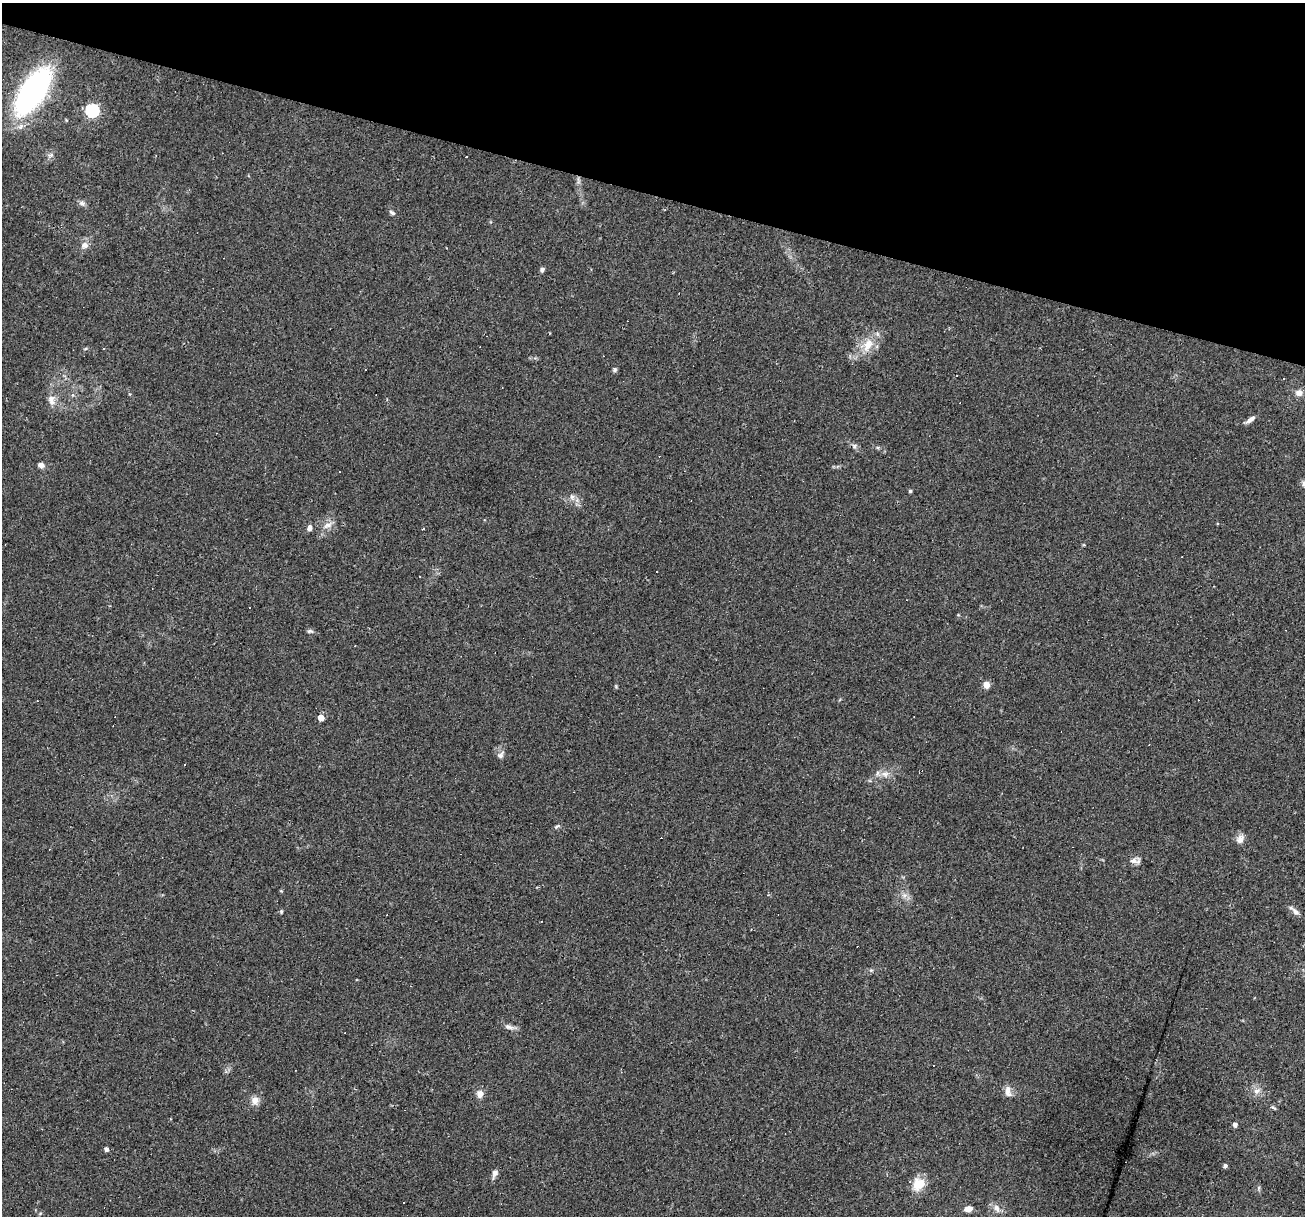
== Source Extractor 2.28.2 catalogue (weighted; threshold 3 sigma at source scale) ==
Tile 2 of 4 x 4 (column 2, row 1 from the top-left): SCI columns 1305-2607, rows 3896-5109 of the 5214 x 5234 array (HDU 1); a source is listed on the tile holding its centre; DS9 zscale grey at full resolution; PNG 1307 x 1218 px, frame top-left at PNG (2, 3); no overlay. Shown black and unused: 16% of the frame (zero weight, under 2 of 3 exposures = <1% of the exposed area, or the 3 px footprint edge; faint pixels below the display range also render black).
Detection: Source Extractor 2.28.2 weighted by HDU 2 'WHT'; one run over the whole footprint, this tile lists its part. Background 0.0335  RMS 0.0061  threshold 0.0272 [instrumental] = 3 sigma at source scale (4.5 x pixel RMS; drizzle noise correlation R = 1.50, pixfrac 1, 0.05/0.05 arcsec/px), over >= 5 px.
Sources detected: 60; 14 cosmic-ray / hot-pixel residue — not listed; the other 46 listed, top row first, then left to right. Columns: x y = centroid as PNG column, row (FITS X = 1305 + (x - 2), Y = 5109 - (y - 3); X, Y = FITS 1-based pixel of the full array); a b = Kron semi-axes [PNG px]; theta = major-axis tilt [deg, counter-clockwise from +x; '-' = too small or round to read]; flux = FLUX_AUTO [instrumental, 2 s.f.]
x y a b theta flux
33 91 35 15 57 180
92 110 6 6 - 87
82 203 8 6 -35 1.8
392 213 9 5 -36 1.3
85 245 9 8 - 3
542 270 6 4 78 1.4
868 345 21 12 63 10
615 369 7 5 89 1
1299 393 9 8 - 3
51 399 10 9 - 3.6
1251 419 14 5 38 2.5
854 446 7 4 71 0.9
41 465 7 5 -20 2.6
1304 484 8 6 -81 1.9
910 491 4 4 - 0.78
572 497 7 6 - 1.8
328 525 12 6 19 2.8
309 528 7 5 79 2.2
423 529 3 2 - 0.72
657 571 3 3 - 0.9
249 607 3 3 - 3.4
310 631 8 5 9 1.1
986 685 6 6 - 4.3
321 717 5 4 - 7.9
500 755 9 7 41 2.1
184 764 3 2 - 0.68
885 774 9 7 -15 3
557 826 9 3 29 0.91
1240 839 13 9 69 3.2
1133 861 11 8 2 2.9
281 911 5 4 - 0.74
1295 912 10 6 -54 2.6
508 1027 12 6 -20 2.5
1256 1091 9 6 15 2.5
1008 1092 15 8 -84 3.5
480 1094 9 8 - 3.5
255 1100 11 10 - 3.9
1274 1108 8 3 -29 0.86
1235 1124 4 4 - 2.5
106 1149 4 4 - 2
1225 1166 5 4 - 1.2
495 1173 9 7 71 2.3
918 1184 15 13 47 11
403 1203 3 3 - 12
997 1208 11 7 -59 2.8
968 1209 8 6 9 3.4
Isophote crosses this tile's border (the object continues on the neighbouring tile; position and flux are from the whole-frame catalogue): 1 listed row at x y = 1304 484